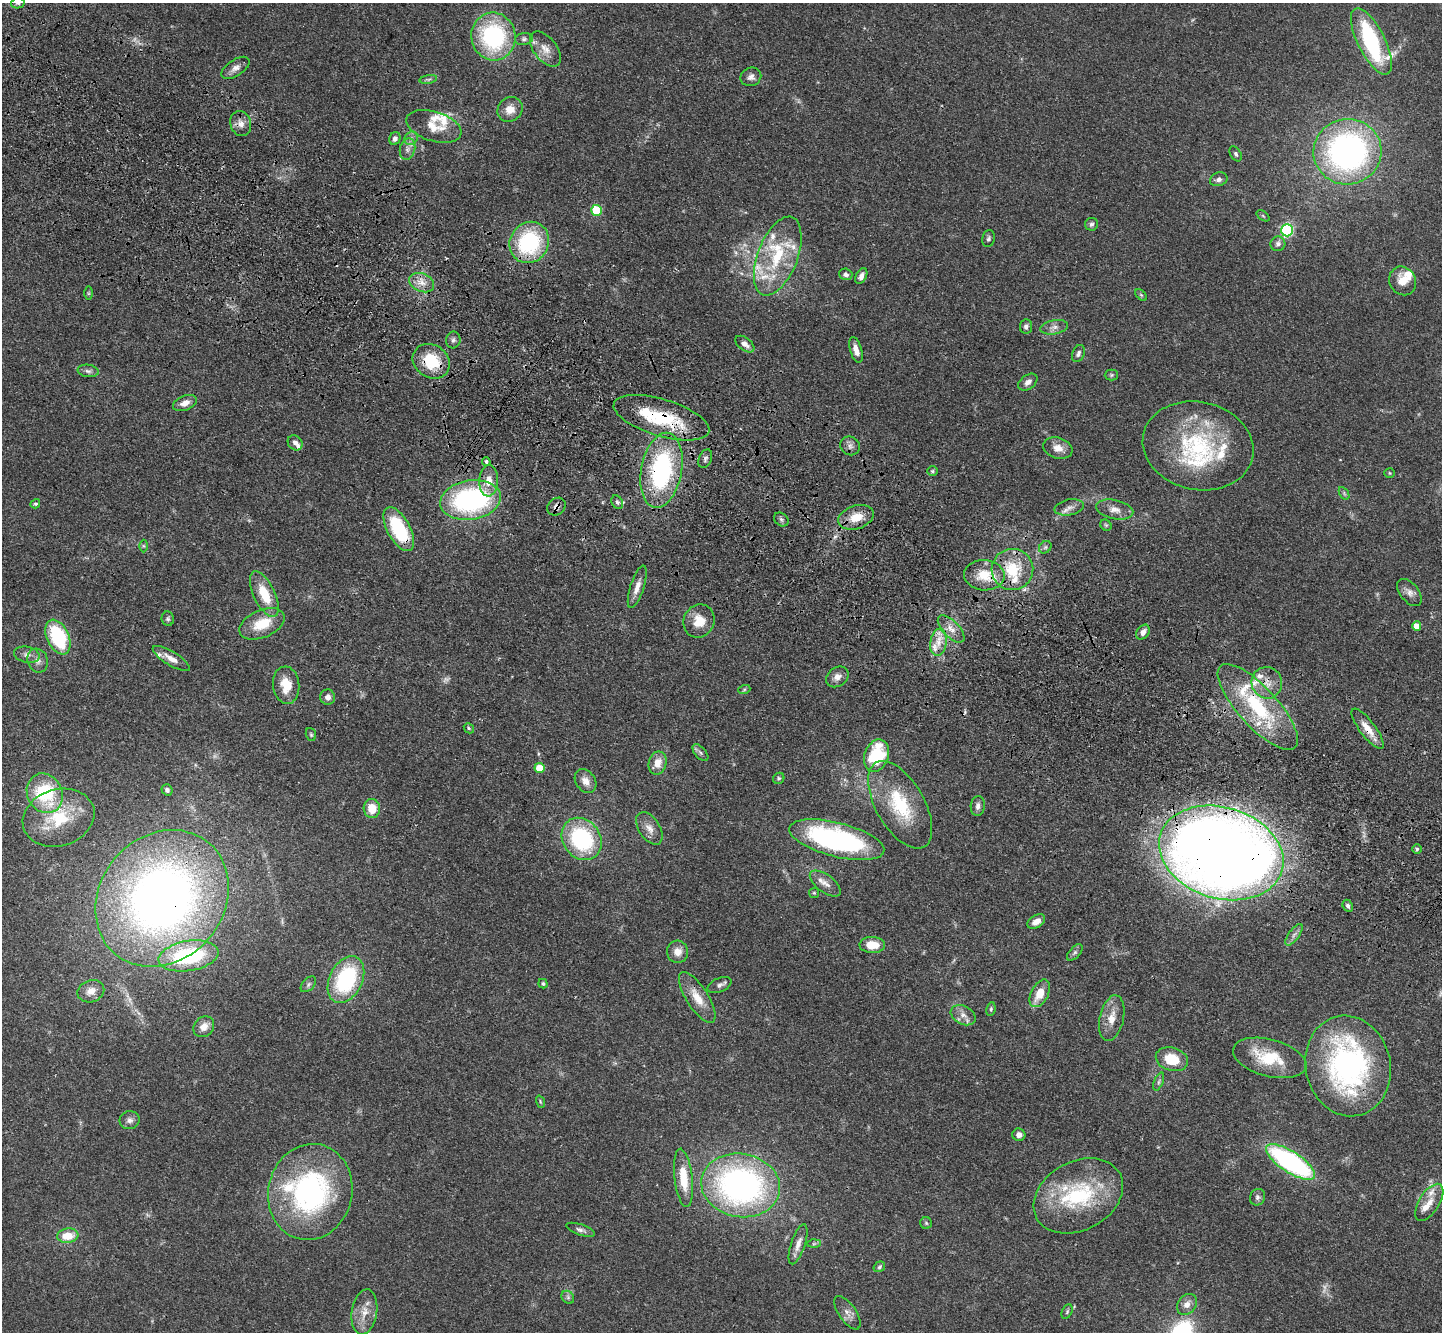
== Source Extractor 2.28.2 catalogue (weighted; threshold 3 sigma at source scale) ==
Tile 11 of 4 x 4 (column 3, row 3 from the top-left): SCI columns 2952-4391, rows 1721-3050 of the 5902 x 5965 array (HDU 1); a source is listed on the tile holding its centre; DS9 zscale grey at full resolution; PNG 1444 x 1334 px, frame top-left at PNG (2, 3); each listed source drawn as its Kron ellipse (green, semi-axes under 4 px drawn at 4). Shown black and unused: <1% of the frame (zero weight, under 3 of 4 exposures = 6% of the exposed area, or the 3 px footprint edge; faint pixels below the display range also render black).
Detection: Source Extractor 2.28.2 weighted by HDU 2 'WHT'; one run over the whole footprint, this tile lists its part. Background 0.0897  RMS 0.0062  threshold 0.0279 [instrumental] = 3 sigma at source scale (4.5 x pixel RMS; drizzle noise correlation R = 1.50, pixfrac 1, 0.05/0.05 arcsec/px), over >= 5 px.
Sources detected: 185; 3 too faint to see at this stretch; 2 cosmic-ray / hot-pixel residue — neither listed nor drawn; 26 inside a brighter listed object's ellipse — not listed separately; the other 154 listed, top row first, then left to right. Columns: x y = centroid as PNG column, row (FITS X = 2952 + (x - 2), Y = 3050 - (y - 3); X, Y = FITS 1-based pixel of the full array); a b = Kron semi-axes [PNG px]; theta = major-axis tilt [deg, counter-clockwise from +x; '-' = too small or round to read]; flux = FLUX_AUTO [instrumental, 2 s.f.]
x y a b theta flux
18 3 7 5 10 1.2
493 36 24 22 -78 76
524 39 9 6 10 2
1371 41 36 13 -63 80
545 49 20 11 -53 7.7
235 68 16 8 34 4
751 77 10 9 - 3.1
428 79 9 4 9 1.4
510 109 13 11 42 7
241 124 13 10 -71 4.6
434 126 28 14 -17 12
395 138 6 5 - 2.4
411 138 7 6 - 2.2
407 149 11 7 76 3.3
1347 152 34 33 - 190
1236 154 8 5 -59 1.4
1219 179 9 6 21 2.5
596 210 5 5 - 32
1263 216 7 4 -37 0.84
1091 224 6 6 - 1.6
1287 230 6 6 - 82
989 239 8 6 77 1.7
529 242 21 19 57 58
1278 244 7 7 - 2.2
778 256 41 20 69 38
846 274 7 5 -17 2.1
861 276 8 5 62 2.9
1403 281 15 13 -59 8.7
422 283 13 9 -24 5.9
88 293 6 4 90 0.79
1141 295 7 4 -45 0.92
1026 327 7 6 - 2.3
1054 327 14 7 10 3.5
453 340 8 7 - 1.9
745 344 11 6 -38 3.5
856 350 13 6 -73 4.8
1078 354 9 6 67 1.8
431 361 19 16 -33 25
88 371 10 6 -8 2.2
1111 375 6 5 - 1.1
1028 382 11 7 37 3.2
185 403 12 7 21 4.8
661 418 50 18 -17 43
295 443 8 7 - 2.6
850 446 10 9 - 3.1
1198 446 56 44 -13 77
1058 448 15 10 -16 5.9
705 459 10 6 67 1.9
486 461 4 4 - 1.5
661 470 38 20 79 91
932 471 5 5 - 0.97
1390 473 5 4 - 0.81
489 481 15 9 86 7.9
1344 493 7 4 -57 1.2
470 500 30 19 8 110
617 502 7 5 -61 1.5
35 504 5 4 - 1.1
556 507 10 8 40 3
1069 507 15 8 11 3.6
1115 509 19 9 -12 5.6
856 517 18 11 17 12
781 519 8 6 -39 1.4
1106 525 6 5 - 0.95
399 529 24 11 -61 44
143 546 6 4 -89 0.91
1045 547 7 5 45 1.3
1012 569 21 20 - 26
984 575 20 15 -4 15
637 587 22 6 72 5.5
1409 592 16 9 -51 4.4
264 594 25 10 -65 18
168 619 7 6 - 1.3
699 621 17 15 70 12
262 624 24 13 23 17
1417 626 5 4 - 7.9
951 629 17 8 -46 6.2
1143 632 8 6 52 3.7
58 637 18 11 -66 46
938 642 14 8 82 6.8
27 655 13 8 -11 3.3
171 658 21 6 -32 6
38 661 12 10 -71 4
837 677 12 9 36 4.3
1267 683 16 15 - 9.7
286 685 19 13 -84 13
744 690 6 4 19 0.9
328 697 7 7 - 2.8
1258 707 55 19 -48 57
469 728 5 4 - 0.93
1368 729 24 8 -53 8.9
311 734 6 5 - 1.1
700 753 10 5 -49 1.7
876 756 17 12 69 38
658 763 12 9 78 7.6
539 768 5 5 - 16
779 778 6 5 - 1
585 781 13 9 -56 5.1
167 790 6 5 - 1.5
45 793 20 17 -63 46
900 805 48 24 -60 40
978 806 10 7 84 2.8
372 808 9 8 - 11
59 818 36 28 17 37
649 828 18 10 -57 6
582 839 22 18 -53 64
837 840 49 17 -14 130
1417 849 5 4 - 1
1221 853 63 45 -17 1200
825 883 18 8 -36 5
814 893 5 5 - 0.87
162 898 73 62 49 460
1348 906 6 5 - 1.7
1036 921 10 6 32 4
1294 935 13 5 54 2.7
872 945 13 8 -2 11
677 952 11 10 - 6.1
1075 952 10 5 47 1.7
189 956 30 15 9 58
346 979 25 16 64 63
308 984 9 5 46 1.6
543 984 5 4 - 1.1
719 985 13 7 24 2.5
91 991 14 11 21 6.9
1040 993 15 8 62 11
697 997 29 11 -57 12
991 1009 7 4 81 1.1
963 1015 13 9 -28 4.8
1112 1018 23 12 77 9.6
204 1027 11 9 45 5.4
1270 1058 37 18 -15 26
1172 1059 16 11 -17 16
1348 1066 51 42 -77 140
1159 1082 9 4 69 1.5
540 1102 6 4 -71 0.77
130 1120 10 9 - 2.9
1019 1135 6 6 - 3.1
1291 1162 28 10 -33 130
683 1178 29 9 -83 18
741 1185 39 31 -10 200
310 1192 48 42 77 130
1078 1196 47 34 28 62
1257 1197 8 7 - 1.9
1429 1202 21 10 58 7.4
926 1223 6 5 - 0.99
581 1230 15 5 -19 2.3
68 1236 10 7 7 12
798 1244 21 7 72 5.3
814 1244 6 4 2 1
879 1267 6 5 - 1.2
568 1297 7 5 -47 1.5
1187 1304 11 9 51 4.3
364 1312 23 12 81 9.6
1067 1312 8 5 64 1.3
847 1313 19 8 -56 4.7
Overlapping masked pixels (flux is a lower limit): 12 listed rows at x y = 431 361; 661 418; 661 470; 556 507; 399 529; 984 575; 1267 683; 1258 707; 1368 729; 1221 853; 162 898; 1348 1066
Isophote crosses this tile's border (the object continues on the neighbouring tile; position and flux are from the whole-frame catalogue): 1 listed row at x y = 18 3